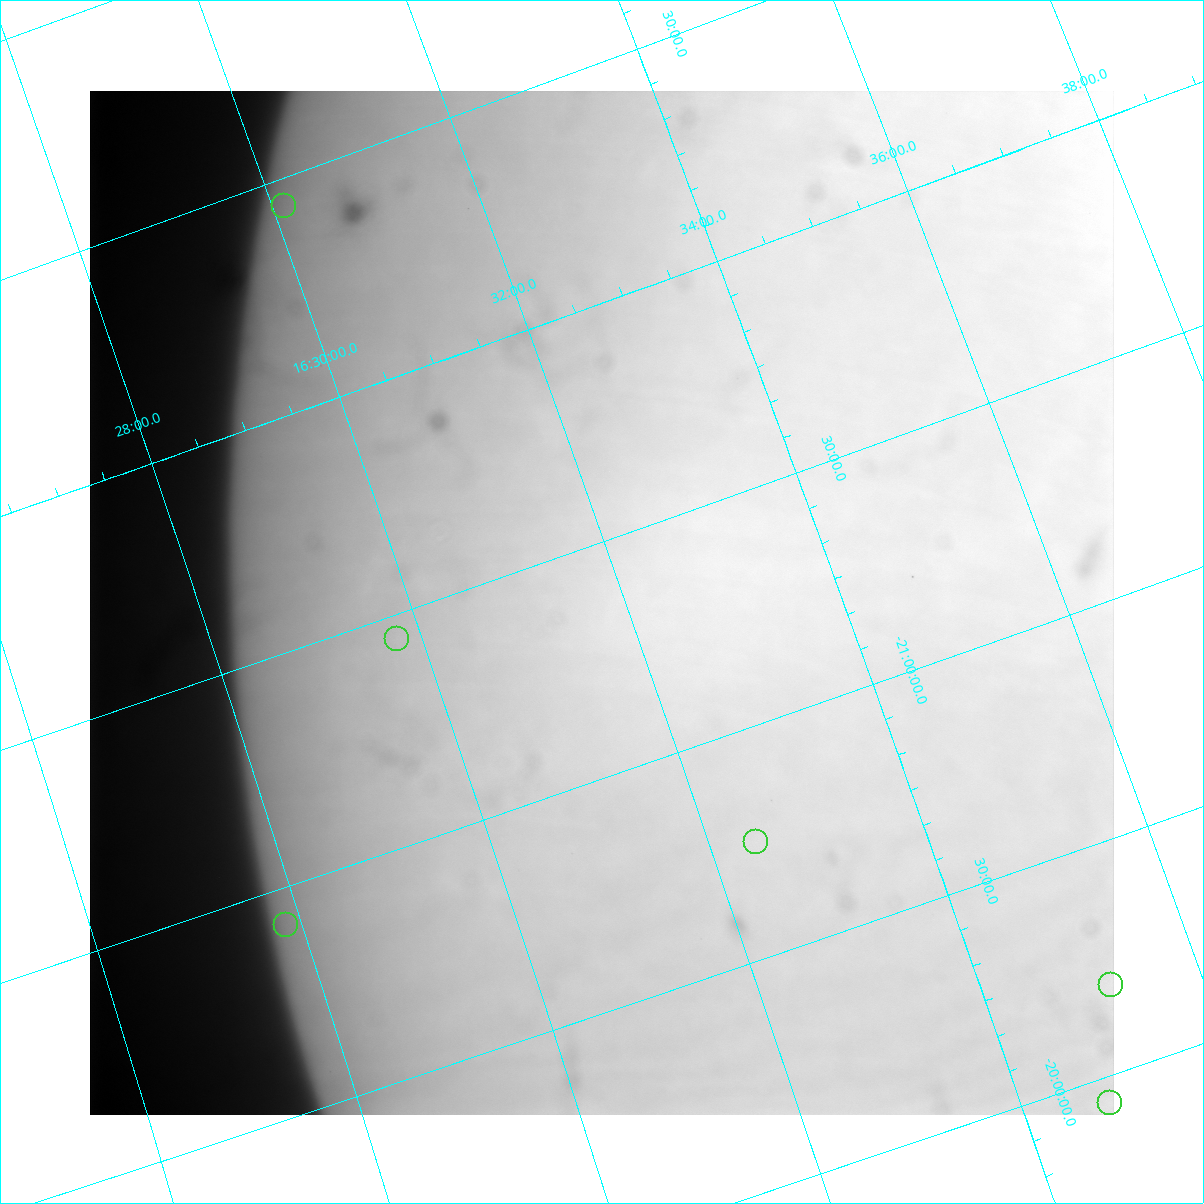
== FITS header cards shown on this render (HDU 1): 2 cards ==
NAXIS1  =                 1024
NAXIS2  =                 1024

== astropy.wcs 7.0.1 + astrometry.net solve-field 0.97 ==
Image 1024 x 1024 px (HDU 1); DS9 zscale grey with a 90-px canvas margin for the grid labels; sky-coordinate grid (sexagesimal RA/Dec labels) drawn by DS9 from the SOLVED WCS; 6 Tycho-2 reference stars matched to detected sources circled (green)
Header WCS: none
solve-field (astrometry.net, Tycho-2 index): SOLVED blind (the file carries no WCS)
Solved WCS: RA---TAN-SIP/DEC--TAN-SIP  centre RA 16:31:47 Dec -21:22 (247.95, -21.37 deg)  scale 8.2 x 8.05 arcsec/px (non-square pixels)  FOV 139.9' x 137.5'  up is +160 deg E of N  parity normal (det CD < 0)
(file carries no celestial WCS; the grid is the blind solution)
Tycho-2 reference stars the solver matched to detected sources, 6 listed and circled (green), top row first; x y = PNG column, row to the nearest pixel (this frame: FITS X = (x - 90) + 1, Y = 1024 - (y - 91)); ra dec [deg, ICRS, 3 dp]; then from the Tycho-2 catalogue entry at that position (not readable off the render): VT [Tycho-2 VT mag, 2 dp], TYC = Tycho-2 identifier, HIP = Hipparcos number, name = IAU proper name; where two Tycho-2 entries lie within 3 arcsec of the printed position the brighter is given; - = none
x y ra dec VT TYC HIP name
284 206 247.530 -22.440 9.94 6215-49-1 80810 -
397 639 247.442 -21.447 9.01 6215-897-1 - -
756 842 248.109 -20.752 8.48 6228-307-1 80992 -
286 925 246.962 -20.919 10.48 6215-1412-1 - -
1111 985 248.792 -20.192 10.09 6224-304-1 - -
1110 1103 248.698 -19.941 9.05 6224-300-1 81173 -